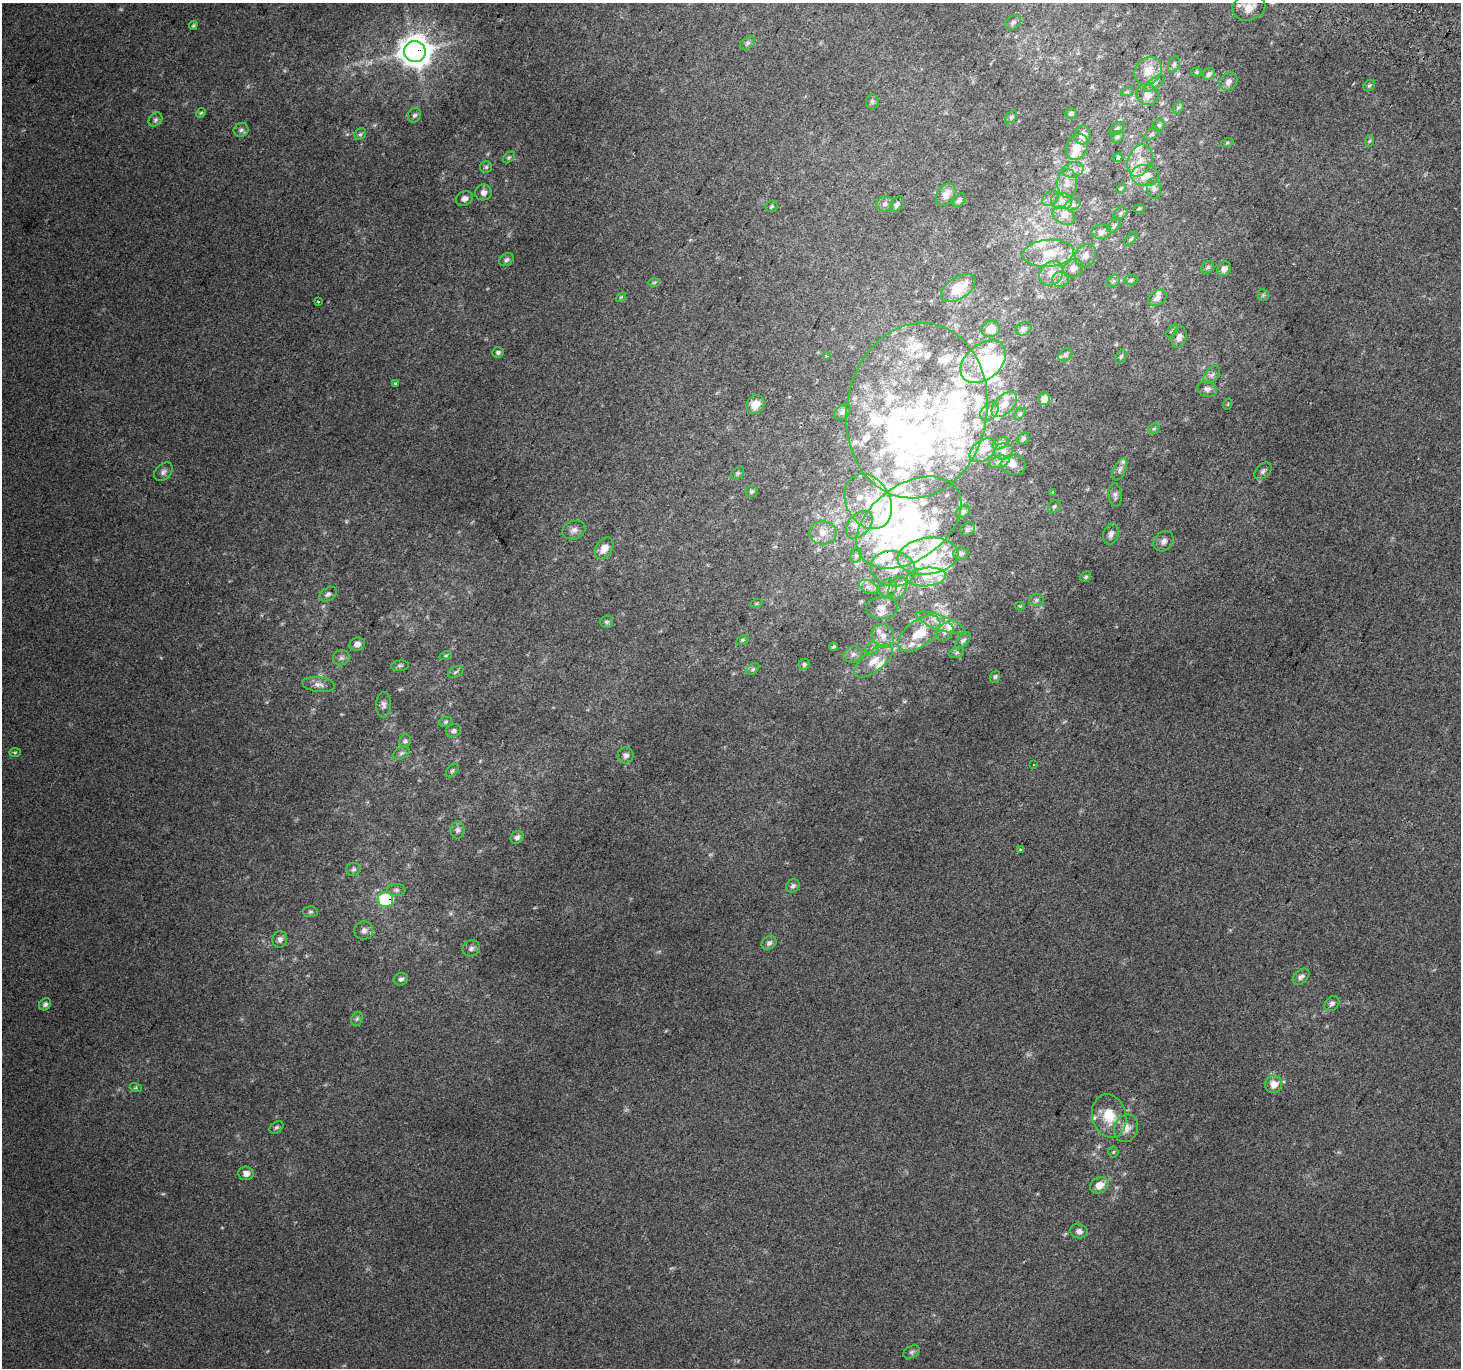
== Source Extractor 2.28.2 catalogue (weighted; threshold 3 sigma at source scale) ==
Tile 10 of 4 x 4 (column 2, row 3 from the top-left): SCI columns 1491-2949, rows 1666-3031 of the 5888 x 5996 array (HDU 1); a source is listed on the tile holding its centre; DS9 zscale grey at full resolution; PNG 1463 x 1370 px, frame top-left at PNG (2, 3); each listed source drawn as its Kron ellipse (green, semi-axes under 4 px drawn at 4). Shown black and unused: <1% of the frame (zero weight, under 2 of 3 exposures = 2% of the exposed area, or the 3 px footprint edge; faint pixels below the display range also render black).
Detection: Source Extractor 2.28.2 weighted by HDU 2 'WHT'; one run over the whole footprint, this tile lists its part. Background 0.0358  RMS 0.012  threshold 0.0562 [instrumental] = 3 sigma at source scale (4.5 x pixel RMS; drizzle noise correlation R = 1.50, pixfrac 1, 0.0396/0.0396 arcsec/px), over >= 5 px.
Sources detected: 277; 2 too faint to see at this stretch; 8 inside a brighter object's white glare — neither listed nor drawn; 79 inside a brighter listed object's ellipse — not listed separately; the other 188 listed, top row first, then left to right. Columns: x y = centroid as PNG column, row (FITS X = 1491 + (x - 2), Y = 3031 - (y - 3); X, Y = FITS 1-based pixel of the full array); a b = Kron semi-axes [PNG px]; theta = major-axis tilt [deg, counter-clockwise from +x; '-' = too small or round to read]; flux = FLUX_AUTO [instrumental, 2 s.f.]
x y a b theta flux
1249 8 17 13 12 15
1013 23 9 6 35 4
193 25 4 3 - 1.6
748 43 8 5 36 2.8
415 51 11 10 - 1900
1174 64 8 5 69 3.1
1148 71 15 12 47 20
1196 72 5 4 - 1.5
1209 74 7 5 46 3.7
1228 82 10 8 42 6.1
1154 83 12 5 34 4.2
1369 85 6 5 - 2
1127 92 6 4 19 1.6
1147 95 11 10 - 9.2
872 102 7 6 - 2.7
1178 108 6 5 - 2.1
201 113 5 4 - 1.6
1071 114 6 5 - 2.5
415 115 7 6 - 3.1
1011 117 7 4 45 2.2
155 120 8 6 46 2.9
1159 125 6 6 - 2
1117 129 8 5 38 2.8
241 130 7 6 - 3.4
360 134 6 5 - 2.3
1151 134 8 5 38 2.4
1083 135 9 8 - 8.3
1117 137 7 5 33 2.3
1369 141 6 4 86 1.6
1227 143 6 4 19 1.6
1077 147 13 10 64 15
509 157 7 4 41 2
1118 158 4 3 - 2.5
1140 160 16 12 67 15
486 167 6 6 - 2.5
1073 170 11 7 13 6.6
1145 176 14 10 -5 15
1067 183 14 9 87 11
1121 188 6 3 45 1.3
1154 188 10 7 -81 4.4
483 192 8 8 - 6.3
946 195 12 8 55 11
464 198 9 7 22 5
1050 198 9 6 38 4.5
959 200 8 5 50 3.6
1061 201 10 8 -7 7.7
885 204 8 7 - 4.7
897 204 9 5 54 3.4
1073 205 8 5 18 4
771 206 6 5 - 1.9
1139 209 5 3 - 1.2
1121 213 7 5 24 2.5
1064 216 12 8 -26 8.4
1114 226 8 5 48 2.8
1101 232 9 7 11 5.6
1131 239 8 4 45 1.9
1048 253 26 13 5 30
1086 256 12 10 57 8.6
506 260 8 6 33 3.3
1208 267 7 5 45 2.5
1073 268 10 9 - 7.4
1224 269 7 6 - 6
1051 273 13 11 47 15
1060 279 8 7 - 5.4
1131 280 6 5 - 2
1114 281 7 5 37 2.5
654 282 6 4 2 1.7
958 288 19 10 34 32
1263 295 5 5 - 2.1
621 297 6 3 45 1.3
1157 298 10 7 33 6.1
318 302 2 2 - 1.1
991 329 9 8 - 12
1024 329 8 6 28 4.9
1172 331 8 4 53 2
1179 337 11 7 72 6.3
498 352 6 5 - 2.9
1065 355 8 5 36 2.8
826 356 4 3 - 2.1
1121 357 7 5 62 2.6
983 362 26 17 40 53
1212 375 10 6 46 4.2
396 384 3 3 - 6.1
1207 389 10 7 -21 4.7
1044 399 6 5 - 7.5
755 404 10 8 51 15
1004 404 15 9 45 13
1228 404 6 3 71 1.1
917 410 88 70 80 360
989 411 10 7 45 6.1
842 412 9 6 42 4
1020 414 7 4 44 2.1
1154 429 6 5 - 1.8
1023 439 6 5 - 2.4
1000 443 8 5 28 3.4
983 450 15 9 37 14
1003 451 9 8 - 6.2
999 462 10 6 14 4.4
1013 465 12 10 -8 8.3
1120 469 12 6 64 4.3
1263 471 10 6 45 3.9
163 472 11 7 42 4.4
737 473 7 5 41 2.3
751 491 6 5 - 2.3
1052 492 3 3 - 3.4
1115 495 12 6 -85 4.3
868 501 29 22 -61 40
1054 506 7 5 45 2.7
963 512 7 5 31 3.1
909 522 59 37 36 180
859 525 16 10 48 15
968 529 8 6 32 3.3
574 530 12 9 20 6
823 533 13 12 - 13
1111 534 11 7 74 5.8
1164 541 11 9 44 6.7
604 548 12 8 59 12
961 553 7 6 - 3.4
856 555 7 5 70 2.9
928 556 30 18 7 75
893 569 22 17 -11 29
926 577 19 9 5 17
1086 577 6 5 - 2
868 587 10 6 -26 5.4
888 588 9 8 - 5.7
898 588 12 8 62 7.6
328 594 9 6 32 3.9
1036 600 7 6 - 3
756 604 6 4 19 1.5
1020 606 4 4 - 1.2
882 608 16 11 2 10
606 622 6 6 - 2.6
941 623 26 7 -20 14
945 632 10 7 52 5.4
919 633 24 13 37 38
883 636 12 11 - 12
742 640 7 4 26 1.9
963 640 10 5 46 3.1
357 644 8 6 18 5.6
833 647 4 4 - 1.9
872 648 7 6 - 3.8
957 653 8 5 19 2.3
853 654 9 7 25 5.5
446 655 6 4 19 1.7
341 658 8 7 - 4.1
874 661 23 10 38 20
804 664 6 5 - 2.5
400 666 9 5 5 2.6
753 669 7 5 37 2.4
455 672 8 5 28 2.8
995 677 6 4 71 2.2
318 684 16 7 -6 6.8
383 705 12 7 88 5.2
446 722 6 5 - 1.8
453 731 8 6 23 3.5
405 741 7 5 64 2.8
15 752 6 4 2 1.6
401 753 9 5 27 3
626 755 8 8 - 4.8
1033 765 3 2 - 1.8
452 770 8 5 49 2.2
458 830 8 7 - 4.1
517 837 7 5 48 3.7
1021 850 4 3 - 6.6
353 869 7 6 - 2.8
793 886 7 6 - 3.4
396 890 9 6 -1 3.5
385 900 8 7 - 88
310 912 7 5 2 2.2
364 931 9 9 - 5.7
280 939 8 7 - 4.7
769 943 8 6 37 4.1
471 948 9 8 - 4
1301 977 10 6 43 4.7
401 979 7 6 - 3.4
45 1004 6 5 - 3.4
1332 1004 8 6 46 4.3
357 1019 7 5 68 2.3
1274 1084 9 8 - 12
136 1088 6 4 -18 1.7
1109 1116 22 17 -75 31
276 1127 7 5 38 2.6
1126 1128 14 12 70 13
1113 1152 5 5 - 1.7
246 1173 7 7 - 6.7
1099 1185 9 7 25 13
1079 1231 9 7 -11 5
912 1352 9 5 27 3.2
Overlapping masked pixels (flux is a lower limit): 2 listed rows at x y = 415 51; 385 900